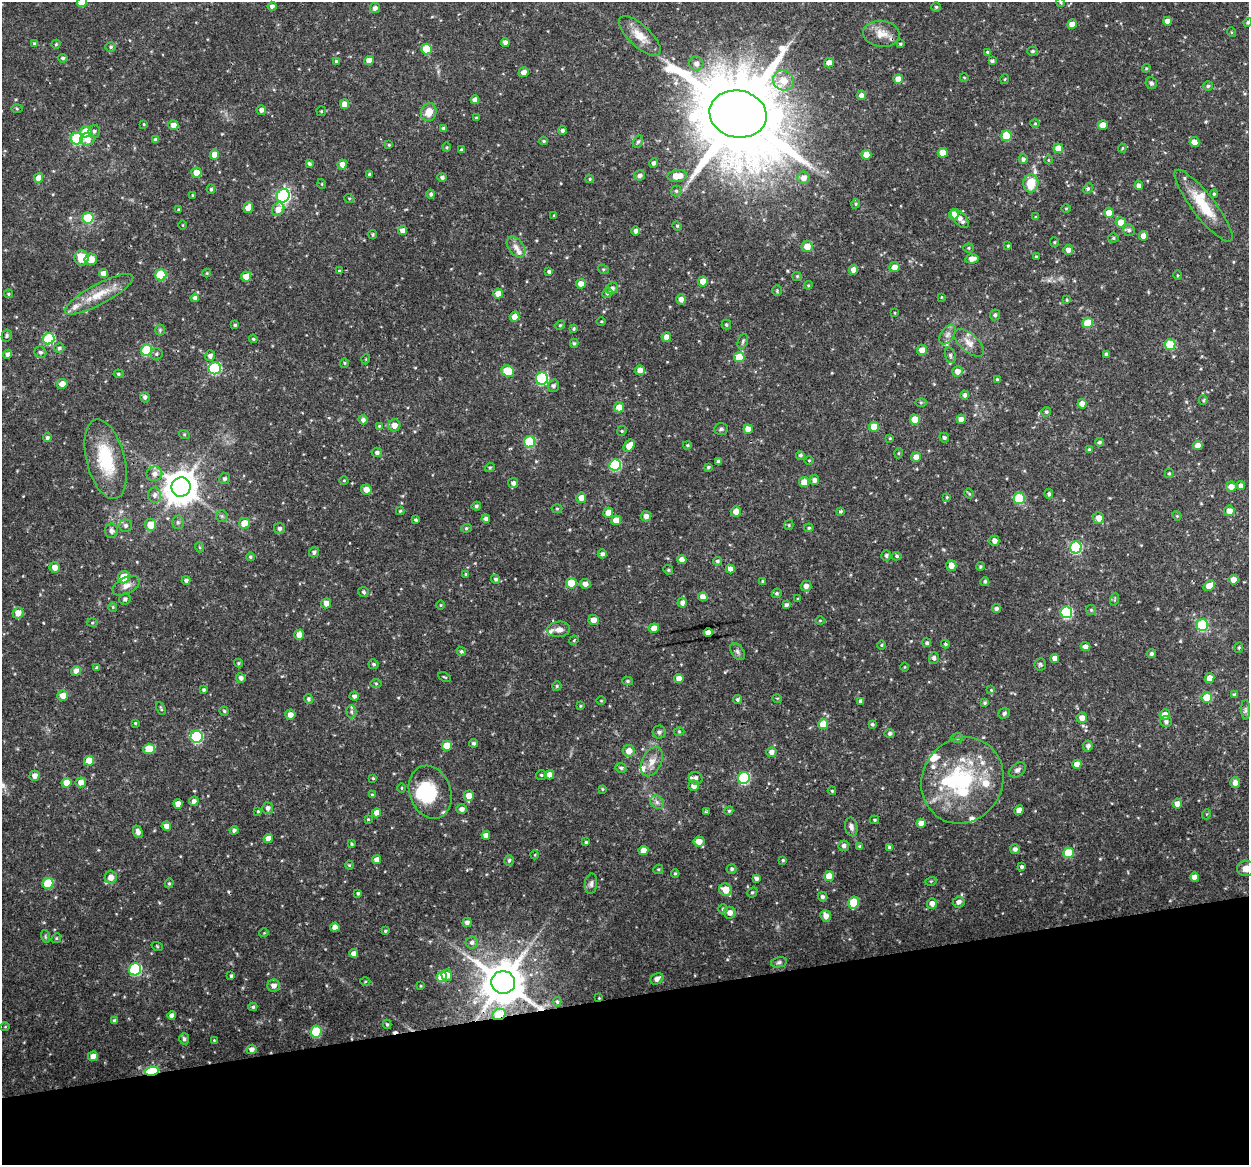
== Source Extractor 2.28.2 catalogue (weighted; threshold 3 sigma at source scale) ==
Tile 14 of 4 x 4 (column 2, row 4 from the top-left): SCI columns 1249-2495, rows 38-1200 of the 4992 x 4776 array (HDU 1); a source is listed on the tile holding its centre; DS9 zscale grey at full resolution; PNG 1251 x 1167 px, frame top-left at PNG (2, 2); each listed source drawn as its Kron ellipse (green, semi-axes under 4 px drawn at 4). Shown black and unused: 14% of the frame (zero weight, under 3 of 4 exposures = <1% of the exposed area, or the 3 px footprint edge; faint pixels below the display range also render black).
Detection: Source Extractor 2.28.2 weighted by HDU 2 'WHT'; one run over the whole footprint, this tile lists its part. Background 0.0465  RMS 0.0026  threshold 0.0115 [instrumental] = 3 sigma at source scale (4.5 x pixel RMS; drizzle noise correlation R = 1.50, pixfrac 1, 0.0396/0.0396 arcsec/px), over >= 5 px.
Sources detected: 504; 2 inside a brighter object's white glare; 3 cosmic-ray / hot-pixel residue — neither listed nor drawn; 16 inside a brighter listed object's ellipse — not listed separately; the other 483 listed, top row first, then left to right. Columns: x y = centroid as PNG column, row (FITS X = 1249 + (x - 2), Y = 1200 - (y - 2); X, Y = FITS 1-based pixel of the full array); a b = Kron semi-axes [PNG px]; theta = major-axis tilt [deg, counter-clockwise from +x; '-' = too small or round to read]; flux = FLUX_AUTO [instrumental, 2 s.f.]
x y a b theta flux
82 2 5 5 - 6.4
1061 3 4 3 - 0.27
272 6 4 4 - 0.9
936 7 5 5 - 0.36
375 8 5 5 - 1.1
1168 21 4 4 - 1.9
1248 22 4 4 - 0.38
1072 24 5 4 - 1.9
1231 32 5 3 - 0.22
881 34 18 13 -7 3
640 36 26 11 -43 4
505 42 4 4 - 1
34 43 4 3 - 0.26
56 44 4 4 - 0.32
900 44 3 3 - 0.32
111 47 5 4 - 0.43
426 49 5 5 - 8.3
1033 51 5 4 - 0.42
987 52 3 3 - 0.27
63 58 5 4 - 0.46
369 60 4 4 - 2.9
336 61 4 4 - 0.34
992 61 4 3 - 0.51
696 63 7 7 - 1.3
829 63 5 4 - 1.8
1146 68 4 4 - 0.3
524 72 5 5 - 1.5
964 77 4 3 - 0.2
898 79 5 4 - 2.4
1005 79 5 3 - 0.26
783 81 11 9 -31 3.4
1151 83 6 5 - 0.54
1208 86 5 5 - 0.44
861 95 5 4 - 1.2
475 100 4 4 - 1.4
345 104 5 4 - 2.9
17 109 6 4 -1 0.31
261 110 5 4 - 0.97
321 111 5 4 - 0.29
429 112 9 7 67 3
738 114 29 23 -11 4200
476 118 4 3 - 0.3
1035 123 4 4 - 0.28
144 124 4 3 - 0.25
173 125 5 5 - 1.9
1103 125 5 4 - 2.5
443 128 4 3 - 0.45
562 130 4 4 - 0.66
94 131 6 6 - 0.65
86 132 6 5 - 6
1006 136 5 5 - 8.8
77 138 6 6 - 22
87 139 7 6 - 2.5
156 140 4 4 - 0.93
544 141 4 3 - 0.3
638 142 6 4 62 0.47
1194 142 5 4 - 2.3
389 145 4 3 - 0.26
447 147 4 4 - 0.27
1058 148 5 5 - 2.7
1122 148 4 4 - 0.29
461 150 4 3 - 0.34
943 153 5 5 - 3.1
214 155 5 4 - 2.6
866 155 5 5 - 3.4
1023 159 5 4 - 0.71
1048 160 4 3 - 0.2
654 163 5 4 - 0.74
309 164 4 4 - 0.52
342 164 5 4 - 1.6
196 173 5 5 - 2.9
369 174 3 3 - 0.41
640 175 5 5 - 0.88
677 176 10 5 6 3.9
442 177 5 4 - 0.65
38 178 5 4 - 2
804 178 6 6 - 1.9
590 179 4 4 - 0.26
1031 183 9 7 87 5.3
322 184 5 3 - 0.21
1139 185 4 4 - 1.1
211 189 4 4 - 0.37
1088 189 6 4 63 0.42
676 191 5 5 - 0.51
431 194 4 4 - 0.51
1214 194 4 4 - 0.32
193 195 4 3 - 0.25
283 196 7 6 - 49
349 198 5 3 - 0.23
856 204 4 4 - 0.32
1203 206 45 11 -52 8
248 208 5 4 - 2.3
1066 208 4 3 - 0.21
178 209 4 3 - 0.25
278 209 7 6 - 2.1
1109 213 5 5 - 2.2
554 215 4 3 - 0.27
954 215 5 5 - 2.6
1036 217 4 3 - 0.27
88 218 6 5 - 13
960 218 11 6 -48 1.8
1121 222 5 5 - 3.2
183 225 4 3 - 0.2
677 226 5 4 - 0.3
402 230 4 4 - 1.2
1129 230 6 5 - 0.67
635 231 5 4 - 0.74
373 234 4 4 - 0.39
1144 236 5 4 - 2.3
1113 238 5 4 - 0.39
1054 242 5 4 - 0.3
807 246 5 5 - 2.8
1008 246 4 3 - 0.29
516 247 12 7 -52 1.5
968 248 5 4 - 0.33
1068 250 5 5 - 1.5
1036 257 4 4 - 0.29
81 258 7 7 - 4.7
91 259 6 6 - 2.7
972 259 6 4 12 1.7
894 267 5 5 - 1.9
603 269 5 3 - 0.3
853 270 5 4 - 1.3
339 271 3 3 - 0.33
549 272 4 3 - 0.53
207 273 4 4 - 0.24
104 274 4 4 - 2.1
161 275 5 5 - 15
1177 275 4 3 - 0.25
246 276 5 5 - 2
797 276 4 4 - 0.3
703 281 5 5 - 2.2
581 284 5 5 - 2
808 285 4 4 - 0.29
612 288 6 5 - 0.85
777 291 5 4 - 0.33
498 293 5 5 - 2.1
607 293 5 4 - 0.56
8 294 4 4 - 0.31
99 294 38 10 28 5.8
941 297 4 3 - 0.19
195 298 4 4 - 0.87
681 299 5 5 - 1.5
1067 300 3 3 - 0.24
895 313 4 2 - 0.2
995 315 5 5 - 0.53
515 317 5 4 - 2.2
601 321 4 3 - 0.25
1088 323 5 5 - 7.1
235 325 4 4 - 0.41
560 325 5 4 - 0.31
726 325 5 5 - 0.42
574 328 4 4 - 0.33
160 330 5 5 - 0.4
947 335 11 6 54 1.1
7 336 6 5 - 0.43
666 337 5 4 - 1.6
49 339 6 5 - 19
253 339 4 3 - 0.33
743 341 8 5 71 0.47
574 343 4 4 - 0.37
969 343 18 9 -40 2.2
1170 345 5 5 - 11
59 348 5 4 - 0.51
146 350 6 5 - 15
922 350 5 5 - 2.2
40 352 6 5 - 0.55
8 354 4 4 - 0.91
157 354 6 5 - 0.48
1106 354 4 4 - 0.66
950 355 8 5 -73 0.49
210 356 5 5 - 1
739 357 5 5 - 5.4
366 359 5 3 - 0.21
344 363 5 4 - 0.29
215 368 6 6 - 26
640 370 5 5 - 1.8
508 371 6 5 - 6.5
957 371 5 5 - 1.8
118 374 5 4 - 0.4
542 378 6 6 - 26
997 380 4 3 - 0.52
62 384 5 5 - 2.1
553 386 6 5 - 0.68
965 395 4 4 - 0.76
145 397 5 5 - 0.7
1203 400 5 4 - 0.34
921 402 5 4 - 0.33
1082 404 4 4 - 2.2
619 407 5 5 - 2.4
1046 412 5 4 - 0.49
961 419 4 4 - 1.8
363 420 5 4 - 0.76
915 420 5 5 - 4.9
394 425 6 6 - 2
379 426 4 4 - 0.28
874 427 5 5 - 4
721 429 7 5 2 0.49
748 429 5 4 - 1.9
622 431 5 4 - 0.34
184 434 5 3 - 0.27
47 438 4 4 - 0.51
890 438 4 3 - 0.26
944 438 5 4 - 0.51
530 442 5 5 - 16
1099 442 4 4 - 0.56
687 445 4 3 - 0.32
1198 445 5 4 - 2.3
629 446 6 5 - 2.3
1089 449 4 4 - 0.28
377 452 5 4 - 0.62
899 453 5 3 - 0.25
800 455 4 4 - 0.46
916 457 5 4 - 1.7
106 459 41 19 -75 13
809 460 4 3 - 0.22
719 461 4 3 - 0.76
615 465 6 5 - 22
490 467 5 3 - 0.27
708 467 4 4 - 0.36
1169 473 4 4 - 0.35
154 474 8 7 - 1.5
225 479 6 5 - 0.6
344 480 4 3 - 0.2
814 480 5 5 - 1
804 482 5 5 - 2.4
513 483 5 5 - 0.93
1241 486 4 4 - 0.93
181 487 10 9 - 500
1231 487 5 5 - 1.8
366 490 5 5 - 2
969 494 5 4 - 0.26
1049 494 5 4 - 0.57
154 495 7 6 - 0.94
947 497 4 3 - 0.25
581 498 5 5 - 2.1
1019 498 5 5 - 12
476 506 4 4 - 0.51
557 508 5 3 - 0.28
400 511 4 4 - 0.3
840 511 4 4 - 0.37
1229 511 5 5 - 2.1
736 512 5 5 - 2.3
608 513 5 5 - 2.5
222 516 6 5 - 0.44
646 516 5 5 - 1.3
1177 516 5 4 - 0.26
1098 518 6 5 - 1.9
486 519 4 4 - 0.89
416 520 4 3 - 0.43
616 520 5 5 - 2.8
178 522 6 5 - 0.58
244 523 5 5 - 3.5
150 525 6 5 - 4.3
789 525 5 4 - 0.31
126 526 6 6 - 0.74
279 528 5 5 - 0.72
466 528 5 4 - 0.38
809 528 5 4 - 0.41
111 531 7 6 - 0.97
994 541 5 5 - 1.5
199 547 5 3 - 0.26
1076 547 6 6 - 25
314 552 5 5 - 0.64
602 554 4 4 - 0.79
886 555 5 5 - 0.53
897 556 5 4 - 0.34
250 557 4 4 - 0.37
682 559 4 4 - 1.6
717 561 4 4 - 0.52
951 566 5 5 - 2.1
980 566 4 4 - 0.35
55 567 5 5 - 1.9
730 569 4 4 - 1.5
668 570 5 4 - 0.36
466 574 4 3 - 0.27
124 577 6 6 - 5
496 579 4 4 - 0.54
186 580 4 4 - 0.58
1234 580 5 4 - 1.9
762 581 4 3 - 0.26
985 581 4 4 - 0.49
571 583 5 5 - 6
585 584 5 5 - 1.4
126 586 15 8 26 1.7
806 586 5 5 - 1.2
1209 586 6 4 36 3.1
363 592 5 5 - 0.51
777 593 5 4 - 0.45
703 597 5 4 - 1.9
125 599 6 5 - 0.65
798 599 3 3 - 0.28
1115 599 6 3 71 0.31
682 602 5 4 - 1
326 603 5 5 - 1.7
441 605 4 3 - 0.21
786 605 4 4 - 0.65
113 607 5 4 - 0.32
996 608 5 4 - 0.73
1091 610 5 5 - 0.33
1066 612 6 6 - 25
18 613 6 5 - 2.1
594 620 5 5 - 1.9
820 620 5 3 - 0.23
92 623 5 3 - 0.3
1202 625 6 6 - 20
654 628 5 4 - 1.9
559 629 11 8 4 1.5
708 633 4 4 - 1.9
299 635 5 5 - 2.2
574 640 5 4 - 0.26
927 643 4 4 - 0.43
945 644 4 4 - 0.39
882 645 4 3 - 0.26
1085 647 5 4 - 1.2
1239 648 5 4 - 0.35
461 651 5 4 - 0.45
737 651 10 6 -55 0.76
1151 654 4 4 - 0.56
934 658 6 5 - 0.75
1055 658 4 4 - 1.7
239 663 4 4 - 0.32
374 664 5 5 - 0.47
1040 664 6 6 - 0.43
904 667 5 3 - 0.22
97 668 4 3 - 0.45
76 671 5 4 - 1.6
444 677 6 3 -26 0.26
241 678 5 4 - 0.83
679 678 4 4 - 1.8
1209 678 5 4 - 2.3
628 681 5 4 - 0.39
376 683 5 4 - 0.31
557 686 5 4 - 0.37
204 690 3 3 - 0.43
991 690 4 4 - 0.27
1234 695 4 4 - 0.54
63 696 5 5 - 2.1
354 696 4 4 - 0.85
1207 697 5 5 - 4.8
777 698 5 3 - 0.22
309 699 5 4 - 0.47
738 699 5 4 - 0.44
601 701 4 3 - 0.2
861 701 4 4 - 1.1
985 703 4 4 - 0.43
580 706 4 3 - 0.28
161 709 7 3 -64 0.32
1245 710 10 4 -90 0.6
224 711 4 4 - 0.33
351 712 6 5 - 0.52
1004 713 6 5 - 0.6
290 715 5 5 - 1.7
1165 715 5 5 - 2
1082 718 5 5 - 1.9
1166 721 6 5 - 0.74
135 723 4 3 - 0.25
823 724 5 5 - 4.5
872 724 4 3 - 0.41
679 731 5 3 - 0.26
659 732 6 6 - 0.7
890 733 5 4 - 0.66
197 737 6 6 - 25
957 738 6 5 - 0.54
474 743 4 4 - 0.53
447 746 5 5 - 4.4
1088 746 5 5 - 0.81
149 749 6 5 - 6
629 751 6 6 - 2.1
771 752 5 5 - 1.3
89 761 5 5 - 3.7
652 762 15 9 64 2.3
1077 764 4 4 - 2.2
621 768 5 4 - 0.5
1017 770 9 6 37 0.76
541 775 5 4 - 0.44
550 775 4 4 - 2
34 776 5 5 - 1.5
373 778 4 3 - 0.3
696 778 7 6 - 0.65
744 778 6 6 - 25
962 780 44 40 61 27
81 782 5 5 - 2
66 783 5 5 - 3.1
1235 783 5 5 - 1.7
694 786 5 5 - 1.8
401 788 4 3 - 0.24
602 789 4 4 - 0.28
832 791 4 4 - 0.24
430 792 27 20 -70 9.5
372 795 4 3 - 0.36
469 796 5 5 - 2.6
194 801 5 4 - 0.93
657 802 7 6 - 0.8
178 804 5 4 - 2.1
1177 804 5 5 - 1.9
268 808 5 5 - 0.9
461 809 5 4 - 1.1
1019 810 5 4 - 1.6
258 811 4 4 - 0.28
729 811 4 4 - 0.3
706 812 3 3 - 0.29
376 813 4 4 - 2.1
1207 814 5 3 - 0.23
368 819 4 3 - 0.23
874 820 4 4 - 0.32
921 823 4 4 - 1.8
166 826 5 4 - 1.5
851 827 9 6 -78 1
234 830 4 4 - 0.69
138 832 6 4 -67 1.1
486 835 4 4 - 1.6
268 838 4 4 - 1.6
699 841 5 5 - 2.3
586 842 4 3 - 0.36
351 844 3 3 - 0.28
844 846 5 5 - 0.8
860 846 3 3 - 0.41
890 847 4 4 - 0.85
1015 849 5 5 - 0.79
643 851 5 4 - 3
1069 853 5 5 - 7.9
535 855 4 3 - 0.2
376 860 5 4 - 1.3
509 860 5 5 - 0.55
783 860 4 3 - 0.33
349 865 4 4 - 0.27
1021 867 4 4 - 0.51
1246 868 9 7 5 1.9
658 869 5 4 - 0.31
732 869 5 4 - 0.45
675 873 4 3 - 0.31
829 876 5 5 - 2.9
111 877 6 6 - 2.2
1194 877 4 4 - 1.6
756 878 4 4 - 0.7
931 881 5 3 - 0.28
48 883 5 5 - 9.3
169 883 5 4 - 0.35
591 884 10 6 84 0.82
725 890 6 6 - 3
752 892 5 4 - 0.44
358 893 3 3 - 0.45
822 897 5 4 - 0.62
959 902 6 5 - 1.1
854 903 6 5 - 8.4
932 903 5 5 - 1.7
723 909 5 4 - 0.5
730 913 6 6 - 1.7
826 916 6 5 - 1.7
467 922 5 4 - 0.95
335 927 4 4 - 1.9
385 931 3 3 - 0.3
264 933 5 3 - 0.2
45 936 6 4 -72 0.34
56 938 5 4 - 0.34
472 942 6 6 - 0.83
157 946 6 3 -19 0.25
354 953 4 4 - 1.4
779 962 8 5 11 0.56
135 969 6 6 - 26
447 975 5 5 - 1.8
231 976 3 3 - 0.41
442 977 5 5 - 7
657 979 7 5 32 1.2
365 981 5 3 - 0.27
503 982 12 11 - 980
274 986 6 6 - 1.5
421 986 4 2 - 0.2
599 998 3 3 - 0.18
557 1002 5 4 - 0.38
253 1007 4 4 - 0.38
499 1014 7 5 25 7.7
172 1015 4 4 - 1
115 1021 4 4 - 0.83
387 1024 4 3 - 0.38
5 1027 4 3 - 0.21
316 1031 6 5 - 12
184 1039 6 5 - 0.68
214 1040 4 3 - 0.19
251 1049 5 4 - 0.98
93 1056 5 4 - 1.8
152 1071 7 4 9 28
Overlapping masked pixels (flux is a lower limit): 5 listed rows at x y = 1203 206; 503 982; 599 998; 499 1014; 152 1071
Isophote crosses this tile's border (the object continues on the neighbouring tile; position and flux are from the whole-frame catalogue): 3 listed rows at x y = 82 2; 1248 22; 1246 868